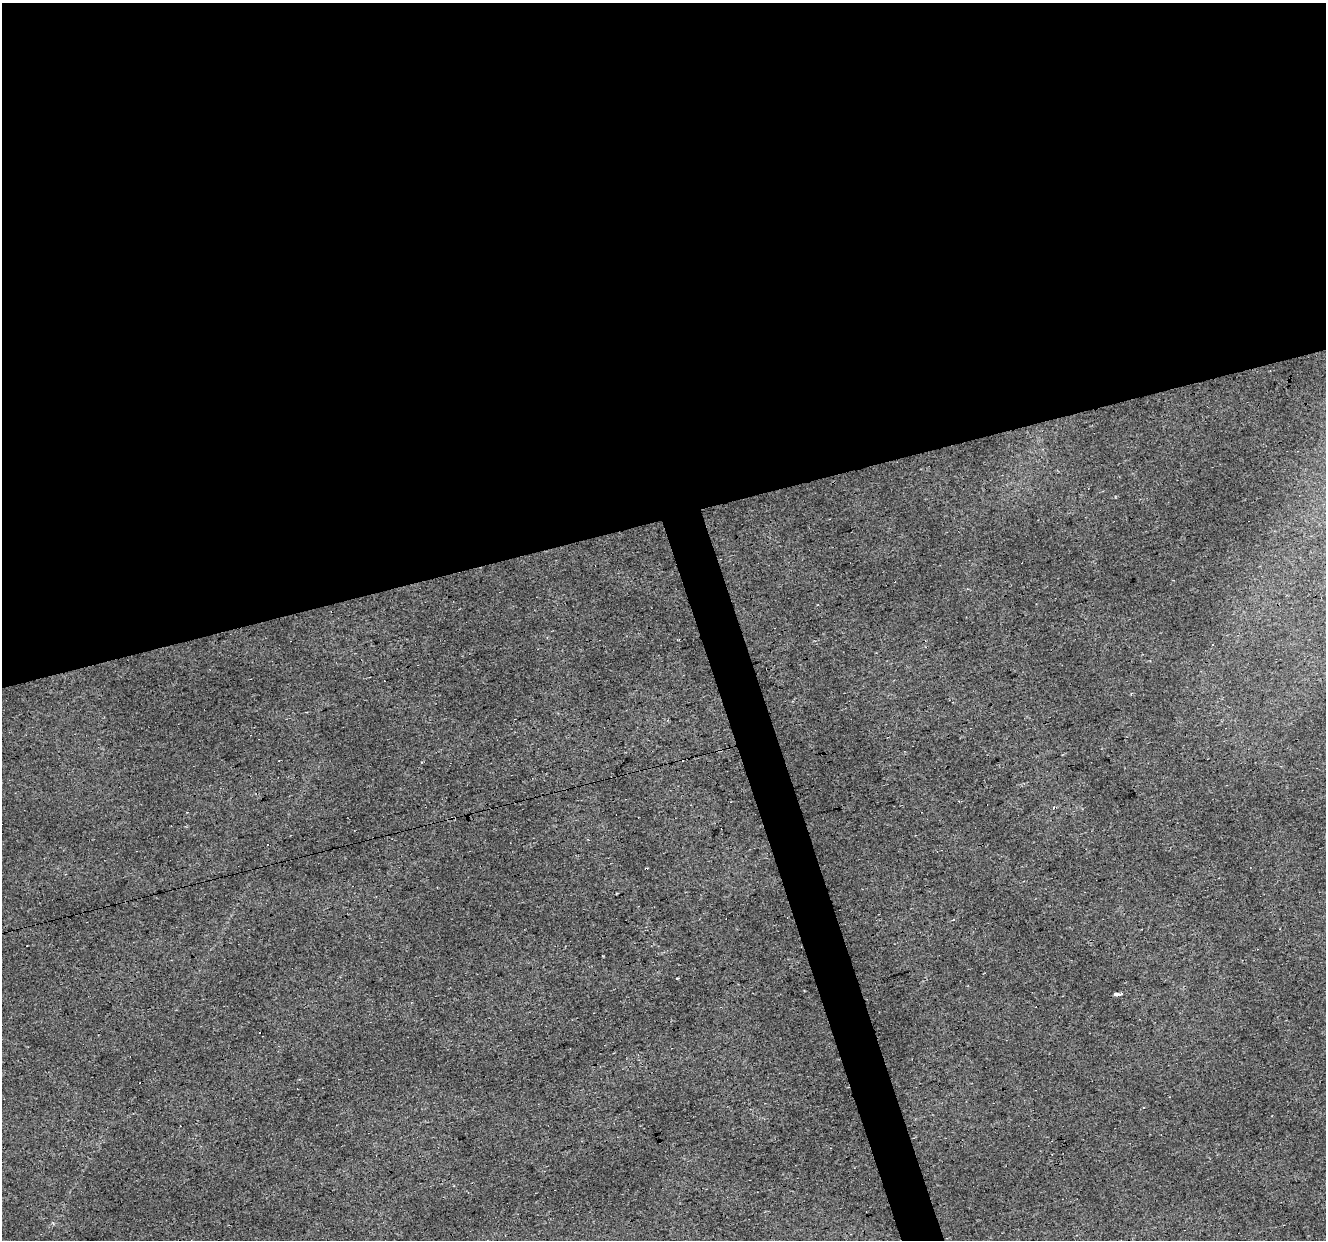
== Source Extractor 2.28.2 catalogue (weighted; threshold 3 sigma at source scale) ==
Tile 2 of 4 x 4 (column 2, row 1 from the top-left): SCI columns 1325-2648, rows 3769-5006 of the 5297 x 5113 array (HDU 1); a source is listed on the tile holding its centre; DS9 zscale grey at full resolution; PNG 1328 x 1242 px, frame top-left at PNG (2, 3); no overlay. Shown black and unused: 44% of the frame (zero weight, under 2 of 3 exposures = <1% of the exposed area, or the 3 px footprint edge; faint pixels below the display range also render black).
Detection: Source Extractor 2.28.2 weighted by HDU 2 'WHT'; one run over the whole footprint, this tile lists its part. Background 0.0371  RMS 0.0065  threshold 0.0291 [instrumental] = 3 sigma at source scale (4.5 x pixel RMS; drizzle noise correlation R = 1.50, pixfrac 1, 0.0396/0.0396 arcsec/px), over >= 5 px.
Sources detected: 8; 3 cosmic-ray / hot-pixel residue — not listed; the other 5 listed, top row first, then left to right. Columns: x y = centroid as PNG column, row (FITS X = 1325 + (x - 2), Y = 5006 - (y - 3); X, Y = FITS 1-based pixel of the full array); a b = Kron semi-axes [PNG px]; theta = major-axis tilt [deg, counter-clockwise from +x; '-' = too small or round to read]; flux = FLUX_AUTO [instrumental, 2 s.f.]
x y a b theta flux
925 641 3 3 - 0.53
646 869 3 3 - 2.7
677 978 3 2 - 1.1
1116 994 4 3 - 6.1
1121 994 3 2 - 1.1
Overlapping masked pixels (flux is a lower limit): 1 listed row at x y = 646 869